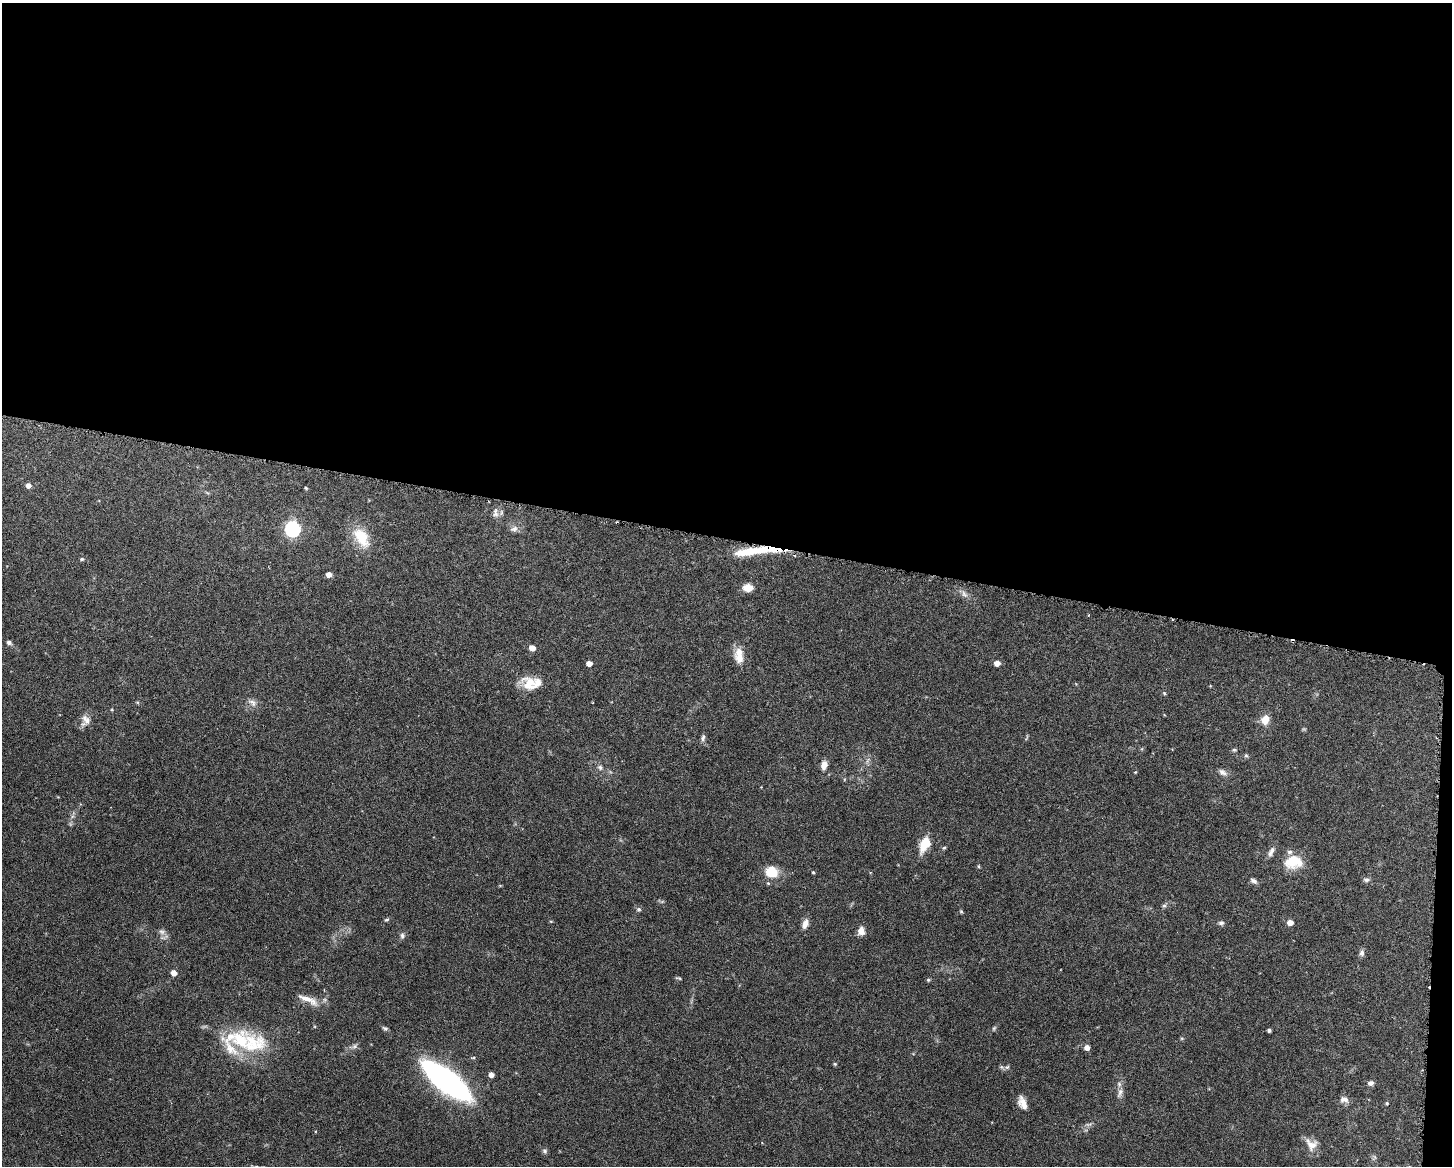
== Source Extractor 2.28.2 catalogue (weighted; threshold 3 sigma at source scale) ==
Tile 3 of 3 x 4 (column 3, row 1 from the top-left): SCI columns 3011-4460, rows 3497-4660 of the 4683 x 4661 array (HDU 1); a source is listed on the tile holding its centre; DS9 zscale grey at full resolution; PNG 1454 x 1168 px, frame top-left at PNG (2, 3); no overlay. Shown black and unused: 47% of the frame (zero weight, under 3 of 6 exposures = <1% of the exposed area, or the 3 px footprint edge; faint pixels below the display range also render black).
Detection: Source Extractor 2.28.2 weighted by HDU 2 'WHT'; one run over the whole footprint, this tile lists its part. Background 0.143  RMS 0.0038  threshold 0.0156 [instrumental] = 3 sigma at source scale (4.09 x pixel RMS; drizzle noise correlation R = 1.36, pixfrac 0.8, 0.05/0.05 arcsec/px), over >= 5 px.
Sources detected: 83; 1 too faint to see at this stretch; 1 cosmic-ray / hot-pixel residue — not listed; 9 inside a brighter listed object's ellipse — not listed separately; the other 72 listed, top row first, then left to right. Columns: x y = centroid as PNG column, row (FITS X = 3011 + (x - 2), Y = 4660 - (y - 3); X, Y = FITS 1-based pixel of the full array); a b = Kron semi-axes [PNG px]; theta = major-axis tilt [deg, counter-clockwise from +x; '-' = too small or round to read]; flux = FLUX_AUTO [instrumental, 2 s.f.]
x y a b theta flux
28 485 5 5 - 1.8
306 488 4 3 - 0.45
495 513 16 8 88 2
293 529 7 7 - 84
514 529 12 7 16 1.7
361 537 31 17 -56 10
770 549 49 9 3 13
82 559 5 4 - 0.59
329 574 5 4 - 2.4
748 588 11 8 -1 3.8
964 594 13 7 -54 1.7
1088 615 4 3 - 0.32
9 642 6 5 - 0.86
532 648 5 5 - 3.4
739 656 20 11 -86 4.8
589 663 5 4 - 2.6
997 663 5 5 - 2.6
529 683 20 16 -9 7.3
1164 693 5 4 - 0.4
252 702 14 8 -30 2
86 719 15 9 -55 2.5
1265 720 11 9 67 3.9
703 738 10 5 80 0.96
1234 750 6 5 - 0.54
1246 755 6 5 - 0.54
824 765 10 7 79 2.3
600 767 8 7 - 1.1
1135 772 4 4 - 0.3
1223 772 12 7 -30 1.5
925 843 9 6 61 16
944 848 5 4 - 0.48
1271 852 14 7 59 1.7
1293 862 23 16 4 8.6
978 866 5 4 - 0.4
772 872 15 13 -21 7
813 872 4 3 - 0.44
1366 880 8 6 -1 0.94
1253 881 9 5 -33 1.3
1164 906 7 5 49 0.7
639 909 7 5 13 0.74
961 911 5 5 - 0.42
386 920 6 4 15 0.57
1290 922 5 5 - 2.8
1221 923 8 6 7 0.91
805 924 12 7 68 2.3
861 931 9 7 -83 2.7
162 932 10 8 -20 1.5
402 935 8 6 -89 1
1362 953 9 7 86 1.1
174 973 5 5 - 2.8
678 978 8 3 -17 0.49
928 980 5 4 - 0.54
308 1000 31 8 -24 4.2
994 1028 8 4 63 0.59
1269 1030 4 3 - 0.85
1182 1038 5 3 - 0.38
252 1044 42 35 -21 22
354 1046 8 6 22 0.98
1087 1047 5 5 - 2.2
835 1064 5 4 - 0.48
1007 1067 6 5 - 0.71
491 1075 5 4 - 2.1
446 1080 36 12 -38 160
1371 1083 7 6 - 1.2
1120 1093 14 6 69 1.8
1344 1099 12 8 -12 1.8
1022 1103 16 9 -66 3.3
1387 1103 4 4 - 0.46
1089 1124 10 4 1 0.88
1311 1144 18 14 -44 3.8
545 1151 7 6 - 0.79
1374 1157 8 5 66 0.71
Overlapping masked pixels (flux is a lower limit): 1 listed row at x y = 770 549